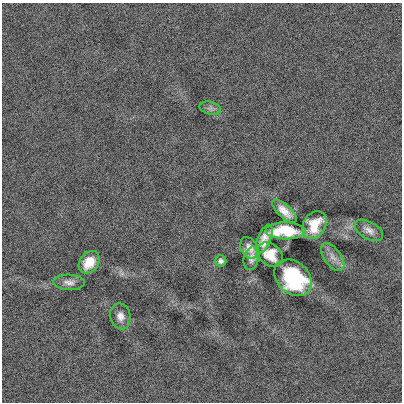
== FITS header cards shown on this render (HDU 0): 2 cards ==
NAXIS1  =                  400
NAXIS2  =                  400

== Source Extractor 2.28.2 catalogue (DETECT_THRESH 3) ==
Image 400 x 400 px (HDU 0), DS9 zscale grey, 1 PNG px = 1 image px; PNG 404 x 404 px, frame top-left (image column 1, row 400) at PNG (2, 3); each listed source drawn as its Kron ellipse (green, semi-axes under 4 px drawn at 4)
Background -0.00154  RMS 0.087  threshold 0.26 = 3 sigma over >= 5 px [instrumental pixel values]
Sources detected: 15; all 15 listed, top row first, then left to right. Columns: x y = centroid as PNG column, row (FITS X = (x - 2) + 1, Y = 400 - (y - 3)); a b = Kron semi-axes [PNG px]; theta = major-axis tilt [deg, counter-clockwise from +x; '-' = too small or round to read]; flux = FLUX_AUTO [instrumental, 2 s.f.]
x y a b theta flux
210 108 11 6 -14 21
284 211 15 6 -43 60
314 225 14 11 61 130
369 230 15 8 -29 40
286 231 20 8 -1 270
264 239 15 6 68 59
249 248 11 8 -61 38
270 255 14 10 -40 95
333 257 16 8 -54 47
251 258 12 7 78 32
221 261 6 5 - 16
89 262 12 9 52 120
293 278 21 16 -42 540
69 282 16 7 -2 35
120 316 13 10 -75 44